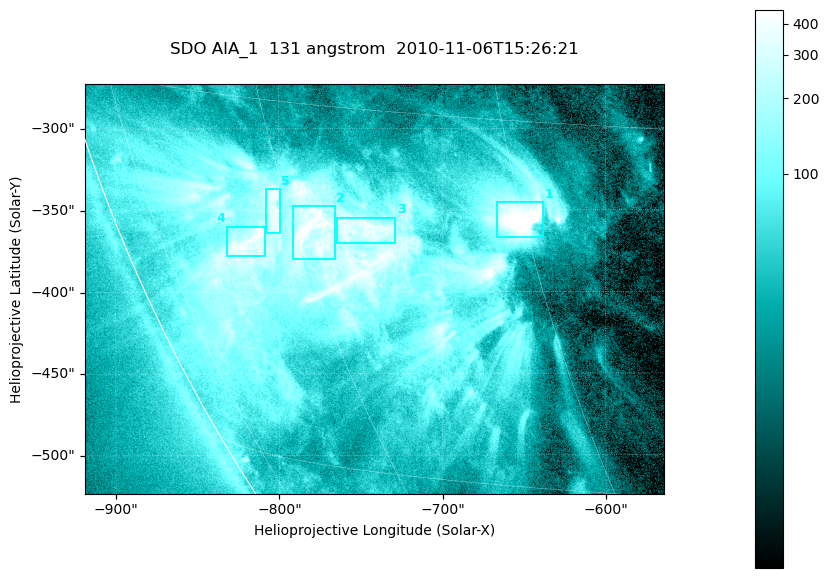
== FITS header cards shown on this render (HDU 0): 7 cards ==
TELESCOP= 'SDO     '           /
INSTRUME= 'AIA_1   '           /
WAVELNTH=                  131 /
WAVEUNIT= 'angstrom'           /
DATE-OBS= '2010-11-06T15:26:21.62' /
CTYPE1  = 'HPLN-TAN'           /
CTYPE2  = 'HPLT-TAN'           /

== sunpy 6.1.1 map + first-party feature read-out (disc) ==
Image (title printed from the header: SDO AIA_1  131 angstrom  2010-11-06T15:26:21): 590 x 417 px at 0.601 arcsec/px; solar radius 968 arcsec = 1612 px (partial field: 2.7% of the solar disc is inside the frame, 89% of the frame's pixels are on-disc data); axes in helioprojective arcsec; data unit not stated in the header (colour bar unlabelled)
Pointing: header CRPIX1/2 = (2045.07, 2040.72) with CRVAL1/2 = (0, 0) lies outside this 590 x 417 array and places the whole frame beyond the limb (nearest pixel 1.35 R_sun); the SolarSoft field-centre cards XCEN/YCEN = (-741.3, -398.2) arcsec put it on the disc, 766 arcsec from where CRPIX/CRVAL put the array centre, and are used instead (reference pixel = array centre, CRVAL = XCEN/YCEN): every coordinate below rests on XCEN/YCEN
Orientation: roll -0.139 deg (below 1 deg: not rotated)
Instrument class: DISC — disc imager (sunpy class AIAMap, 131 A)
Bright regions (active regions / flare kernels): reference = the on-disc median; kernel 5 px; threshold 5 sigma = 255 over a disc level ~51.5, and >= 1.15x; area >= 246 px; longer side >= 5 px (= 3 arcsec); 5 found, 5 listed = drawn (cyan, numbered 1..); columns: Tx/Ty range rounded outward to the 2 arcsec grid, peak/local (2 s.f.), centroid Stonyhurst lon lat
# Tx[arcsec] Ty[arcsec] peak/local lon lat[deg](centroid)
1 -666..-638 -368..-344 17 -45 -19
2 -792..-766 -380..-346 10 -59 -20
3 -766..-728 -372..-354 8.1 -55 -20
4 -832..-808 -378..-360 9.6 -65 -21
5 -808..-798 -364..-336 7.8 -61 -19
Off-limb structures (1.02-1.3 R_sun): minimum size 123 px: none found